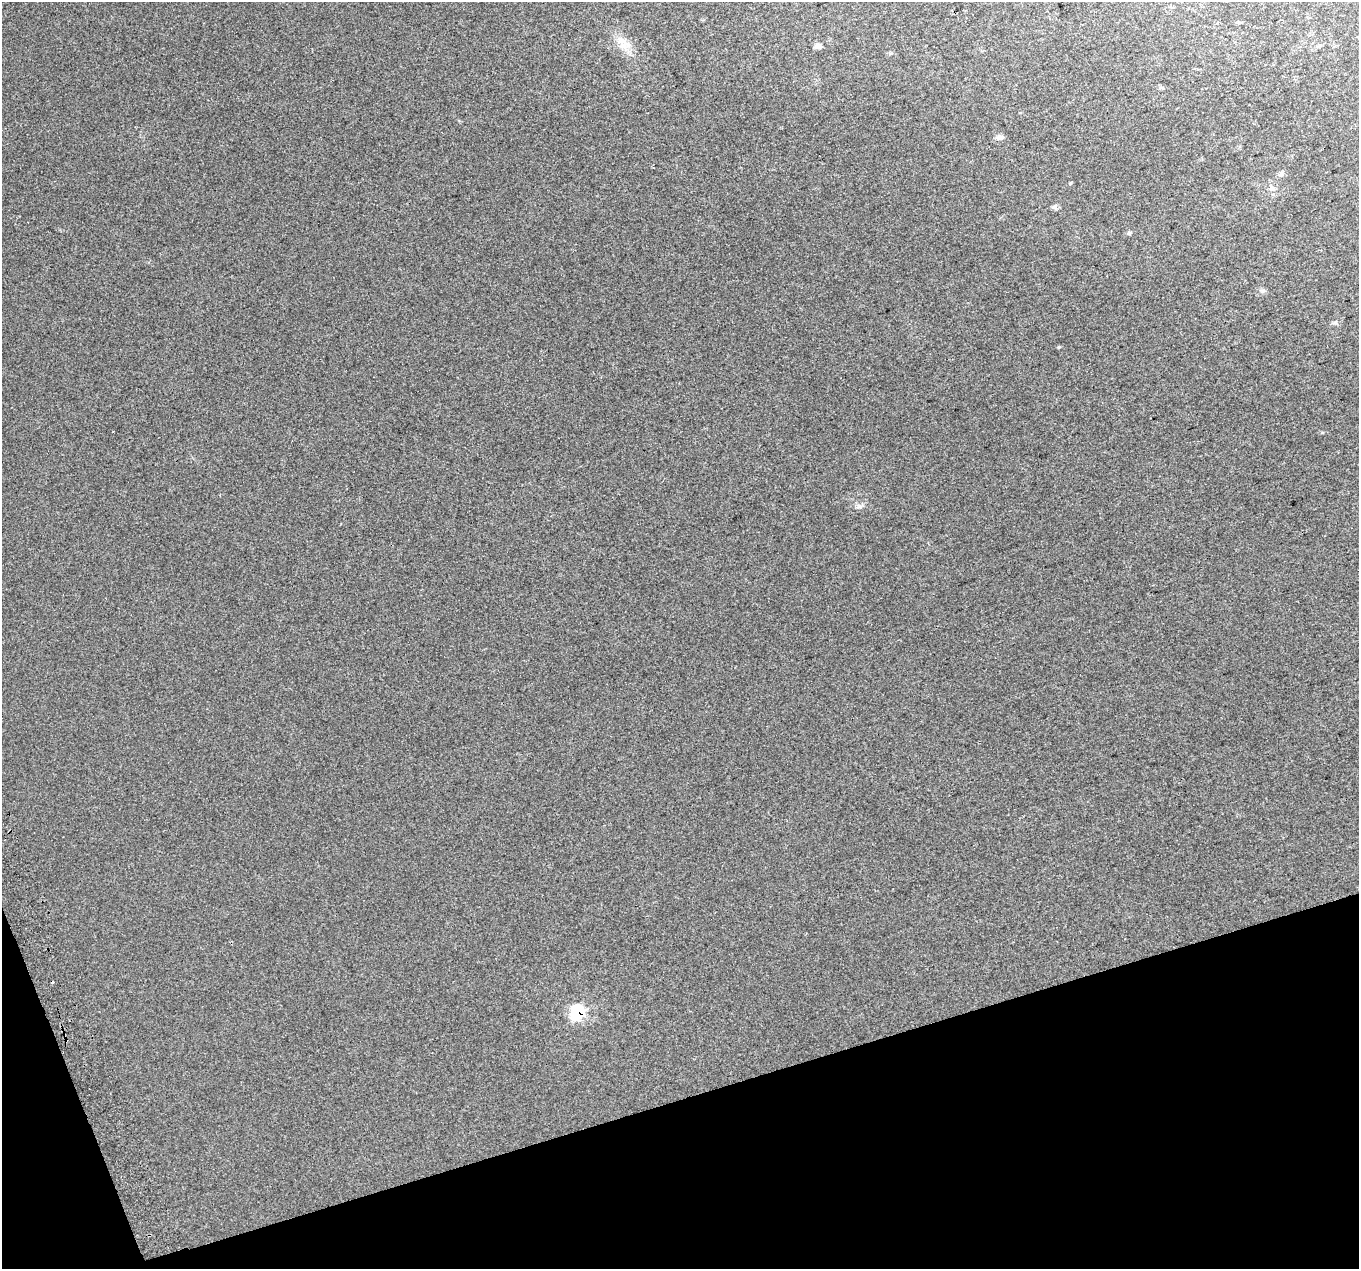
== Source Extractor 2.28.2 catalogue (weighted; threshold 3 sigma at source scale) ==
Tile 14 of 4 x 4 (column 2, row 4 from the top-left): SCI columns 1400-2756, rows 140-1406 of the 5515 x 5290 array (HDU 1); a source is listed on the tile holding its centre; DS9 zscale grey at full resolution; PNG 1361 x 1271 px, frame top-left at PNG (2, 2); no overlay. Shown black and unused: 15% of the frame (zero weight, under 2 of 3 exposures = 2% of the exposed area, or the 3 px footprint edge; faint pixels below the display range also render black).
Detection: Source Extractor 2.28.2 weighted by HDU 2 'WHT'; one run over the whole footprint, this tile lists its part. Background 0.00879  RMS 0.007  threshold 0.0314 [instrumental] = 3 sigma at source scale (4.5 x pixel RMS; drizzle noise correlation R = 1.50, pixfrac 1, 0.0396/0.0396 arcsec/px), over >= 5 px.
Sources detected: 12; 1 cosmic-ray / hot-pixel residue — not listed; the other 11 listed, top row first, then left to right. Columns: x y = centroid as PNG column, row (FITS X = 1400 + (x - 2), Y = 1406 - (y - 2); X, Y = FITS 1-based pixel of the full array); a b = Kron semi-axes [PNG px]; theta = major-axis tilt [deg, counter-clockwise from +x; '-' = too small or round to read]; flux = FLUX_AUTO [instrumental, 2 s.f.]
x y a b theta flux
623 46 14 10 -15 7.1
818 46 8 6 -7 2.7
1162 88 6 4 -19 0.88
1000 137 10 7 7 2.5
1281 175 7 6 - 1.9
1272 188 8 6 -10 1.9
1055 207 7 6 - 1.7
1129 233 6 5 - 1
1335 322 7 4 1 1.2
859 506 8 6 7 1.9
577 1012 8 7 - 70
Overlapping masked pixels (flux is a lower limit): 1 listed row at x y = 577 1012
Unlisted compact peaks at least as high as the median listed source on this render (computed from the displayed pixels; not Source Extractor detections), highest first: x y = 1059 347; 1070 183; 1262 291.